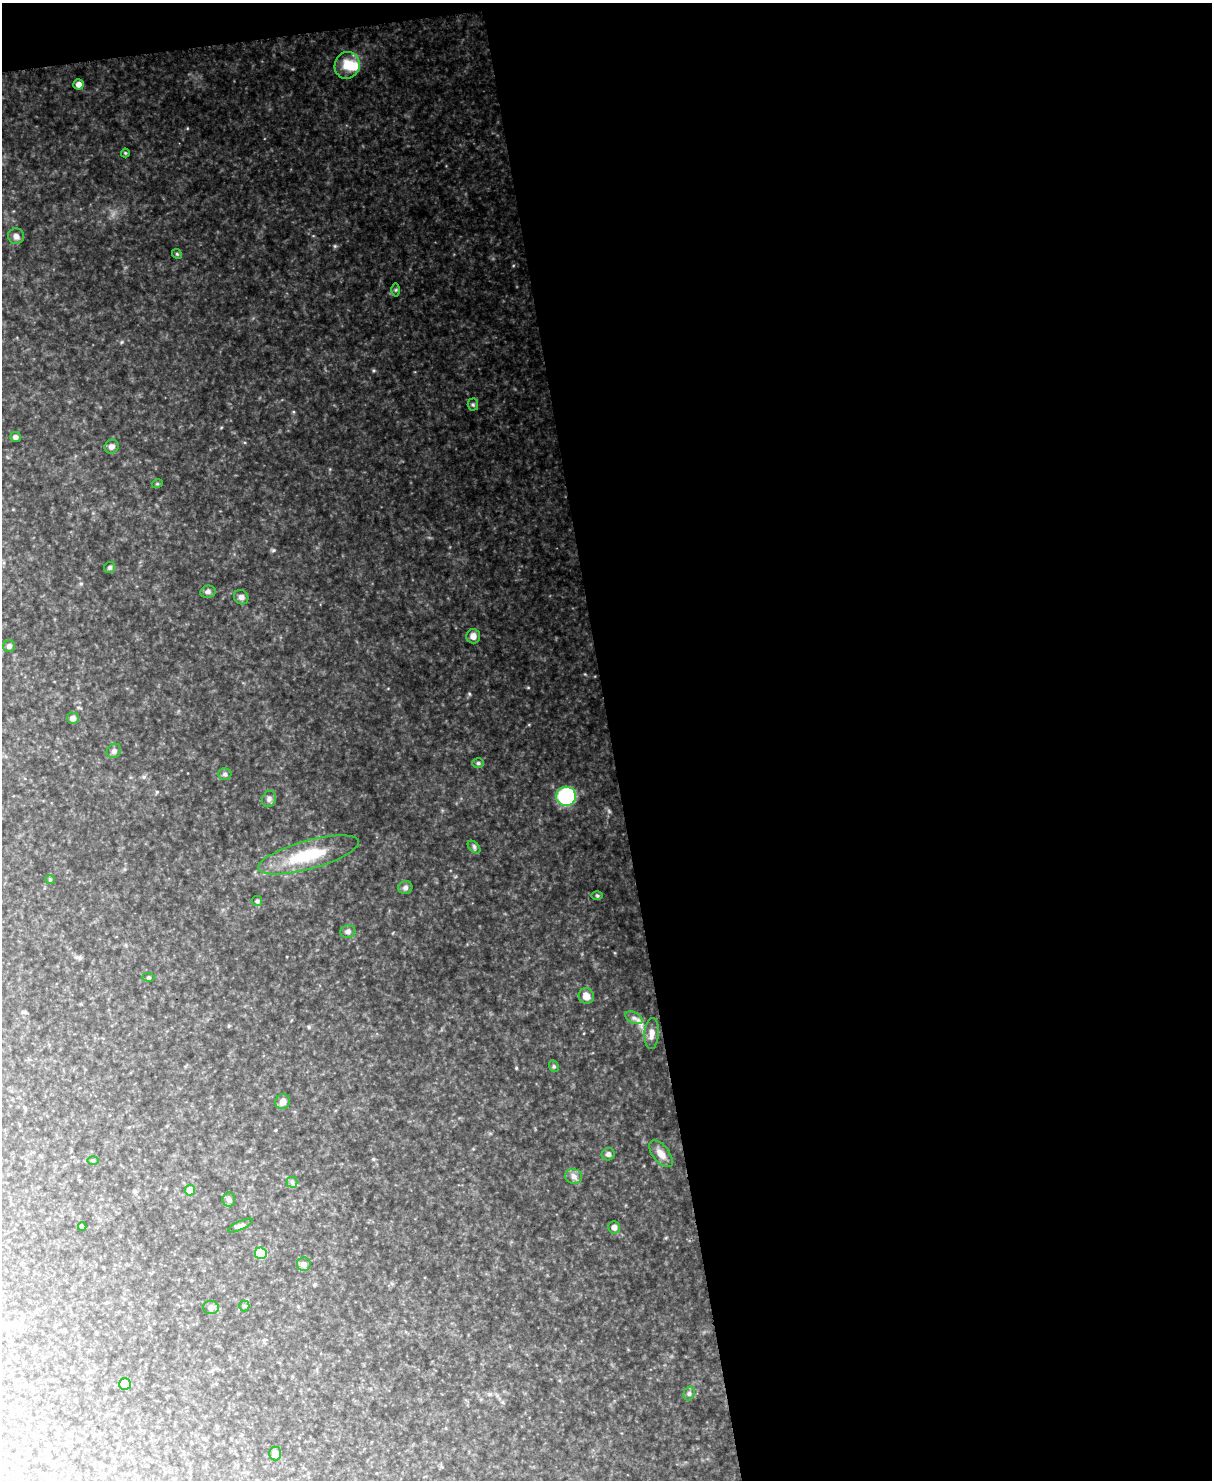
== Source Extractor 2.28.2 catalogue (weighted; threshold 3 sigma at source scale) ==
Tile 4 of 4 x 3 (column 4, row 1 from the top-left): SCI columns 3629-4838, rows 3214-4691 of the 4895 x 4835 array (HDU 1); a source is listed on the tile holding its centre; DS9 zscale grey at full resolution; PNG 1214 x 1482 px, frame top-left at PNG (2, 3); each listed source drawn as its Kron ellipse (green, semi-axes under 4 px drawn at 4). Shown black and unused: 51% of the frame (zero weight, under 3 of 6 exposures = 3% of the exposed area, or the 3 px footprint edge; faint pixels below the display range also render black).
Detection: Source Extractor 2.28.2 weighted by HDU 2 'WHT'; one run over the whole footprint, this tile lists its part. Background 0.335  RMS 0.017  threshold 0.07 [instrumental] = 3 sigma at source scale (4.09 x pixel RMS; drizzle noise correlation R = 1.36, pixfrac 0.8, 0.05/0.05 arcsec/px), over >= 5 px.
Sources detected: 52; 1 inside a brighter object's white glare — neither listed nor drawn; the other 51 listed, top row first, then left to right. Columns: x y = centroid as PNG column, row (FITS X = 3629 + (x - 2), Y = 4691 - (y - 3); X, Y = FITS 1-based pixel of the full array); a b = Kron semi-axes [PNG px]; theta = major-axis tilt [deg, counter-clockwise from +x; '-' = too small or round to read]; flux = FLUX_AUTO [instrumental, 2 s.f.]
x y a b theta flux
347 65 13 12 - 29
79 84 5 5 - 6.8
125 153 4 4 - 1.5
16 236 8 8 - 6.4
177 254 5 4 - 1.8
396 290 6 4 89 2.3
473 405 6 5 - 2.6
15 437 5 5 - 4.5
111 447 7 6 - 6.1
157 484 5 3 - 1.5
110 567 6 5 - 2.8
208 592 7 6 - 4.9
241 597 7 7 - 4.8
473 636 7 7 - 8.9
9 646 6 6 - 4.7
73 718 6 5 - 6.8
114 751 7 6 - 4.2
478 763 6 5 - 2.6
225 774 6 5 - 3
566 796 10 9 - 120
269 799 8 7 - 5
474 847 7 4 -46 2.9
309 855 52 14 15 77
50 880 5 4 - 1.8
405 888 7 6 - 4.4
597 896 6 4 -1 1.7
257 901 5 5 - 2.2
348 932 7 6 - 4
148 977 6 4 -5 1.9
586 996 8 7 - 14
634 1018 9 5 -25 5.2
652 1033 15 7 87 9.5
554 1066 6 4 -68 2.3
283 1102 8 7 - 7.5
608 1154 6 6 - 3.9
661 1154 16 8 -52 11
93 1160 5 3 - 1.5
574 1176 8 7 - 5.7
292 1182 5 5 - 2.6
190 1190 5 5 - 14
229 1200 7 6 - 3.8
240 1225 13 4 25 4
82 1227 4 4 - 1.9
614 1227 6 5 - 6.3
261 1253 6 6 - 42
304 1264 7 7 - 5.5
244 1306 5 5 - 2
211 1308 7 6 - 4.7
125 1384 6 5 - 11
689 1393 7 5 73 3.1
275 1453 7 6 - 5.5
Unlisted compact peaks at least as high as the median listed source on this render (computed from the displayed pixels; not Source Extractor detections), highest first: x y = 335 246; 469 694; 273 550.